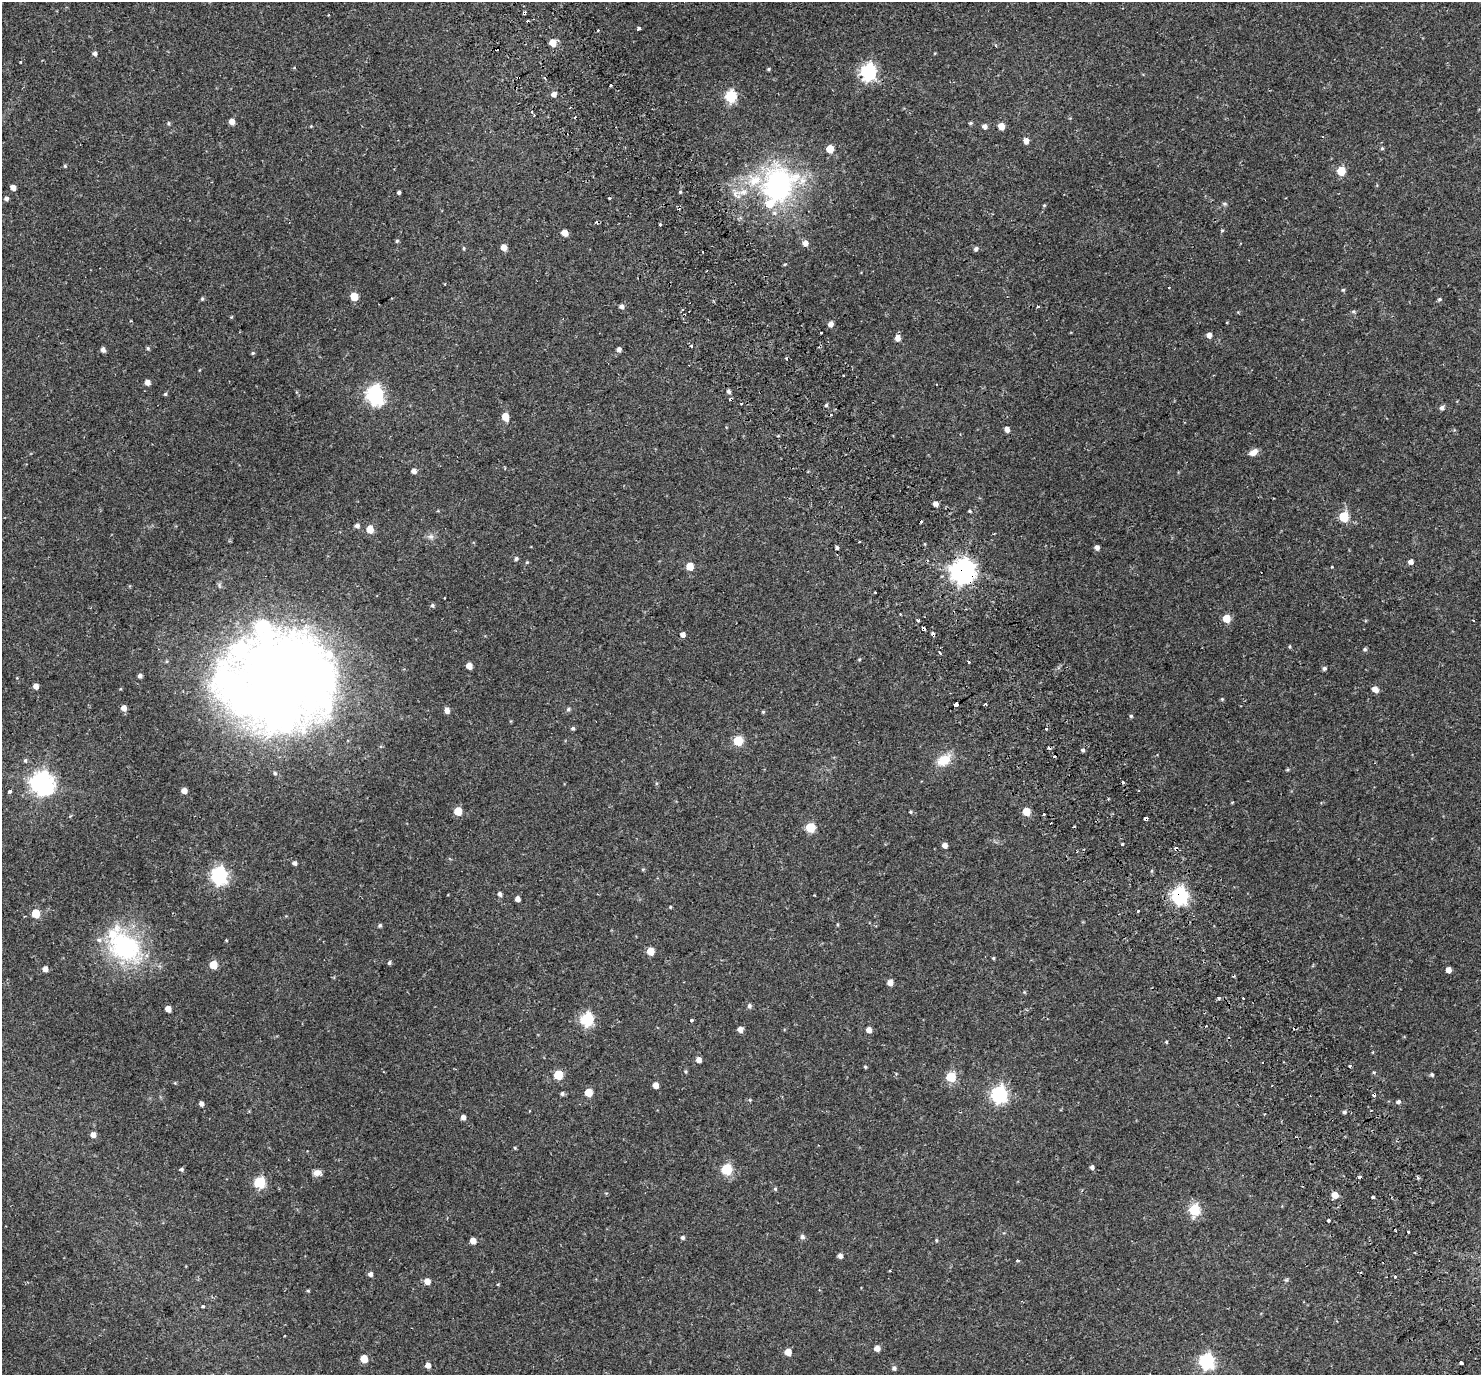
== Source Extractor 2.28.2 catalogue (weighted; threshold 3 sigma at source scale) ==
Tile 6 of 4 x 4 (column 2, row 2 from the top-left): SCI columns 1548-3026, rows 2963-4335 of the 6057 x 5985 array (HDU 1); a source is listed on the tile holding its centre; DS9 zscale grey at full resolution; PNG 1483 x 1377 px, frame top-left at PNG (2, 2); no overlay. Shown black and unused: <1% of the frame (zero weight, under 2 of 3 exposures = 5% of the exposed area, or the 3 px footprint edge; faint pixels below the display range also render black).
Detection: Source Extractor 2.28.2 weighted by HDU 2 'WHT'; one run over the whole footprint, this tile lists its part. Background 0.106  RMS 0.0059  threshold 0.0263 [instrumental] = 3 sigma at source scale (4.5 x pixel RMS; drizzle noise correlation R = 1.50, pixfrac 1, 0.0396/0.0396 arcsec/px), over >= 5 px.
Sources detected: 244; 25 cosmic-ray / hot-pixel residue — not listed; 6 inside a brighter listed object's ellipse — not listed separately; the other 213 listed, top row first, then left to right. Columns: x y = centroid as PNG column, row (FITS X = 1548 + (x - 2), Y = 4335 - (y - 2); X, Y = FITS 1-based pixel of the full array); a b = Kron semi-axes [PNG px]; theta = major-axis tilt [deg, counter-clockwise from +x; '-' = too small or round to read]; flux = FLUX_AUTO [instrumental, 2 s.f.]
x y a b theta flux
524 13 4 3 - 4.1
639 28 4 3 - 4.3
598 30 3 3 - 1.2
553 43 6 5 - 7.4
95 53 4 4 - 1.5
21 61 3 2 - 0.59
768 69 4 3 - 0.68
868 72 7 6 - 130
518 77 3 2 - 0.65
610 85 3 3 - 2.2
554 94 5 5 - 2.8
730 96 6 5 - 52
575 117 3 2 - 0.44
232 122 5 4 - 4.3
168 123 5 3 - 0.63
970 123 5 4 - 0.64
311 126 4 3 - 0.41
985 126 5 5 - 2.4
1001 126 5 4 - 5.8
1026 141 5 5 - 3.4
1382 148 5 4 - 0.72
830 149 5 5 - 12
65 166 5 4 - 0.62
1341 171 5 5 - 20
778 185 40 34 64 97
13 187 5 4 - 3.4
399 192 4 3 - 1.1
680 192 4 4 - 0.55
743 192 16 7 5 4.7
6 199 5 4 - 1.4
1224 204 7 4 -8 0.73
1044 205 5 4 - 0.6
660 225 3 3 - 2.3
1222 230 4 4 - 0.57
565 233 5 5 - 5.6
397 241 5 4 - 0.65
805 243 6 5 - 3.1
504 247 5 5 - 4.5
464 248 4 4 - 0.6
976 249 5 4 - 1.4
703 252 3 2 - 0.39
785 264 3 3 - 1.1
1169 288 3 2 - 0.45
1343 290 4 4 - 0.66
354 297 5 5 - 14
202 299 5 4 - 0.7
1439 299 5 4 - 0.82
621 306 5 5 - 1.7
1038 306 3 3 - 0.77
683 310 4 3 - 0.68
1353 311 6 4 0 0.72
831 324 5 4 - 3.1
1209 335 5 4 - 2.7
898 338 6 5 - 3.6
691 346 4 3 - 0.75
148 348 5 4 - 0.72
619 349 5 4 - 2
103 350 5 4 - 2.2
253 353 5 4 - 0.68
843 375 3 2 - 0.86
147 382 5 4 - 3
729 391 4 4 - 1.5
165 394 5 4 - 0.68
375 395 8 7 - 190
741 404 3 2 - 0.59
826 405 4 4 - 0.86
1442 408 6 5 - 1.6
505 417 5 5 - 9.7
1007 429 5 4 - 3.2
1253 452 11 7 33 3.1
414 471 5 5 - 2.4
936 504 5 4 - 2.5
970 511 4 3 - 0.58
1343 517 6 5 - 27
357 525 5 5 - 1.6
370 529 5 5 - 8.3
431 537 8 7 - 1.9
859 542 2 2 - 0.53
925 544 4 3 - 0.47
1097 547 4 4 - 2.4
837 548 4 3 - 1.1
516 558 5 5 - 0.98
527 562 4 4 - 0.53
1410 562 5 4 - 2.3
690 566 5 5 - 9.8
963 571 8 8 - 470
432 605 5 4 - 1
1226 618 5 5 - 11
1473 620 3 2 - 0.38
918 621 3 3 - 1.2
923 629 4 3 - 2.6
933 634 4 3 - 2.3
683 635 5 4 - 2.4
1290 646 5 3 - 0.55
1365 649 5 4 - 0.86
940 653 3 3 - 2
969 662 3 2 - 0.63
469 666 5 4 - 5
1324 668 5 5 - 1.1
140 676 4 4 - 1.6
279 682 106 92 12 690
36 686 4 4 - 3.2
1375 689 6 5 - 3.8
1222 699 5 4 - 0.59
956 704 3 3 - 14
985 704 3 2 - 0.94
124 708 6 5 - 3.2
568 709 5 5 - 1.1
447 710 5 5 - 3.2
763 712 5 4 - 0.67
1131 716 4 4 - 0.74
573 728 5 4 - 0.97
1046 729 3 3 - 2.3
738 741 6 5 - 27
1083 750 4 4 - 1.1
25 760 6 4 69 0.77
944 760 20 13 33 8.5
1288 769 6 3 19 0.66
43 783 8 8 - 400
184 791 5 5 - 3.7
9 792 3 3 - 1.7
458 811 5 5 - 13
910 812 4 4 - 0.76
1026 812 5 5 - 14
1146 819 4 3 - 13
810 827 6 5 - 25
1122 844 3 3 - 1.4
944 845 4 4 - 2.7
295 863 5 4 - 1.6
643 869 5 3 - 0.55
219 875 7 6 - 160
500 894 5 4 - 1.5
1179 896 7 6 - 150
517 899 4 4 - 2.8
670 907 4 3 - 0.48
1138 911 5 2 - 0.49
36 913 5 5 - 16
380 926 4 4 - 0.93
226 940 3 3 - 0.66
124 947 50 34 -44 62
650 951 5 5 - 8.5
993 958 4 3 - 0.61
389 963 5 4 - 0.88
213 965 5 5 - 13
45 969 5 4 - 3.3
1448 970 5 4 - 3.4
890 983 5 5 - 3.8
1024 992 5 3 - 0.45
1218 998 3 3 - 2.5
1243 998 2 2 - 0.51
749 1006 6 5 - 1.5
168 1009 5 4 - 4.1
587 1019 6 6 - 68
691 1020 3 3 - 1.1
740 1029 5 5 - 3.4
869 1030 5 5 - 3
1166 1042 4 3 - 0.58
698 1060 5 5 - 3
1349 1066 3 3 - 0.97
865 1067 4 3 - 0.55
686 1072 5 3 - 0.58
1374 1072 5 3 - 0.53
558 1075 6 5 - 20
1432 1075 5 4 - 0.9
951 1077 6 5 - 25
175 1083 4 4 - 0.49
656 1085 5 5 - 3.6
588 1092 5 5 - 11
562 1094 5 5 - 0.98
999 1094 7 6 - 130
1374 1094 3 3 - 1.8
1398 1102 5 5 - 1.2
201 1104 5 4 - 1.9
1344 1112 5 4 - 0.99
1264 1114 3 2 - 0.38
463 1117 5 4 - 2.3
93 1135 5 5 - 3
1296 1137 3 2 - 0.51
515 1148 5 3 - 0.52
1092 1167 5 4 - 1.4
181 1169 5 4 - 0.95
727 1169 6 5 - 39
317 1173 10 7 -7 2.5
1359 1177 3 3 - 2.3
1418 1178 4 3 - 0.94
260 1182 6 6 - 48
775 1189 5 4 - 0.69
1335 1195 5 5 - 5.2
1373 1197 3 3 - 1.8
1194 1210 6 6 - 47
1328 1220 3 3 - 4.4
1408 1232 3 3 - 1.1
802 1237 7 6 - 1.4
683 1238 5 4 - 1
936 1240 5 3 - 0.54
473 1241 5 5 - 4
840 1256 5 4 - 2.1
1018 1261 3 3 - 1.6
890 1271 4 2 - 0.44
370 1274 5 5 - 1.9
1395 1277 3 3 - 1.6
1286 1280 6 4 18 0.66
427 1281 5 5 - 3.9
498 1284 4 3 - 0.44
308 1291 4 4 - 0.55
203 1306 3 3 - 1.4
877 1348 5 5 - 3.6
788 1352 5 5 - 6.3
364 1359 5 5 - 8.1
1206 1361 7 6 - 120
1461 1363 4 3 - 2.9
428 1365 5 5 - 3
894 1368 5 5 - 1.5
Overlapping masked pixels (flux is a lower limit): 8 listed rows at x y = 524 13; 518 77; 963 571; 923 629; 933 634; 1146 819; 1179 896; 1374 1094